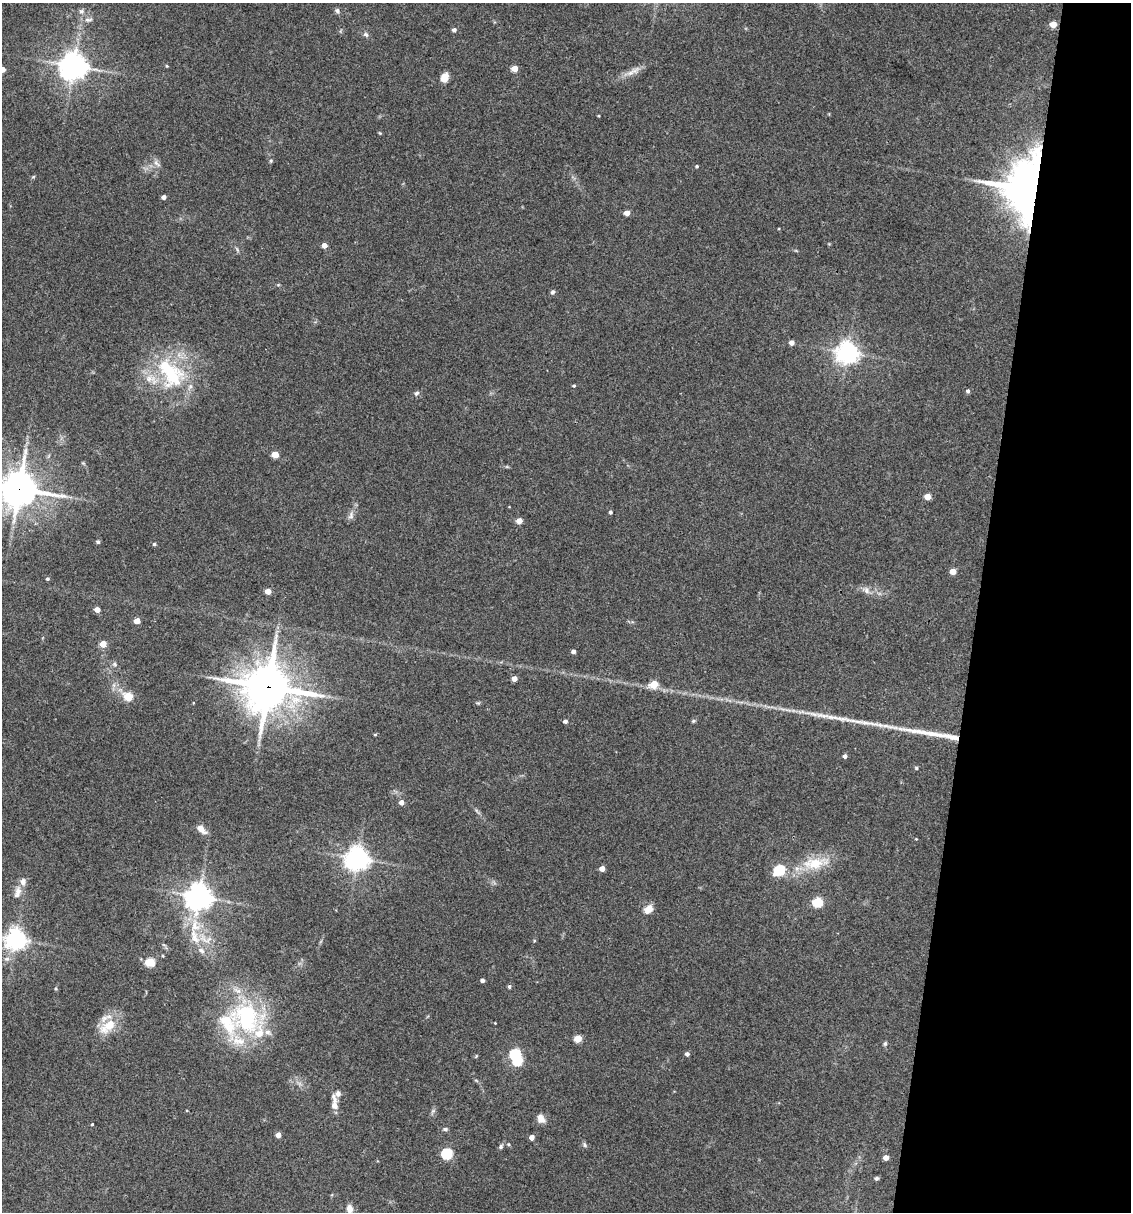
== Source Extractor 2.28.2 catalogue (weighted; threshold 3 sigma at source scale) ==
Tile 8 of 4 x 4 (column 4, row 2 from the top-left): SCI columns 3621-4749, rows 2423-3632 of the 4864 x 4846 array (HDU 1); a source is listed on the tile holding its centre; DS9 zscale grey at full resolution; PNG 1133 x 1214 px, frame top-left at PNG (2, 3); no overlay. Shown black and unused: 14% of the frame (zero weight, under 3 of 4 exposures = <1% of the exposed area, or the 3 px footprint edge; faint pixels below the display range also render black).
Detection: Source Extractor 2.28.2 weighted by HDU 2 'WHT'; one run over the whole footprint, this tile lists its part. Background 0.127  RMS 0.0075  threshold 0.0338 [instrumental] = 3 sigma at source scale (4.5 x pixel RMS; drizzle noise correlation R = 1.50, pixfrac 1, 0.05/0.05 arcsec/px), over >= 5 px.
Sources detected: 104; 1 inside a brighter object's white glare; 1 long thin detection or spike segment (spike, bleed or trail) — not listed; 10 inside a brighter listed object's ellipse — not listed separately; the other 92 listed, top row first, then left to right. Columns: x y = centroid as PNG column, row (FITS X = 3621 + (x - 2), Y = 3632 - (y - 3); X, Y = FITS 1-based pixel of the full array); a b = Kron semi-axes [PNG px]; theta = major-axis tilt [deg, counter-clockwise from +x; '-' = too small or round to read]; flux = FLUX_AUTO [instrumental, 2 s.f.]
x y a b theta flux
337 10 7 5 -89 1.7
81 11 7 6 - 1.8
88 20 13 5 5 2.7
1053 24 5 4 - 12
454 30 5 5 - 2.2
366 34 7 5 -36 1.9
73 66 9 9 - 780
167 66 4 4 - 0.71
2 69 4 4 - 6.3
514 69 4 4 - 11
633 72 24 7 27 6.9
444 77 9 7 70 7
380 133 5 4 - 0.7
271 161 5 4 - 1
157 163 13 5 -44 2.8
697 166 4 3 - 0.81
1023 188 59 41 84 300
164 197 4 4 - 3.5
627 213 4 4 - 6
324 245 4 4 - 5.3
552 292 6 5 - 1.8
791 342 4 4 - 4.1
848 353 7 7 - 560
171 373 51 30 -52 65
574 386 4 3 - 0.88
968 391 5 4 - 2
416 393 6 5 - 1.8
275 455 5 4 - 14
83 463 6 4 -18 0.88
19 489 12 11 - 1700
928 497 5 4 - 11
610 512 4 4 - 1.4
351 515 11 7 76 3.1
519 521 4 4 - 7.7
98 542 5 4 - 1.3
154 544 4 4 - 1.2
953 571 4 4 - 9.3
47 579 4 4 - 1.2
866 590 10 7 -61 3.5
268 591 4 4 - 8.2
97 610 4 4 - 6.3
137 621 4 4 - 9.8
103 644 5 4 - 12
573 651 4 4 - 2.6
115 664 7 6 - 1.8
514 679 4 4 - 6.2
654 684 5 5 - 19
268 687 17 15 -2 2600
128 696 5 5 - 28
565 721 4 4 - 2.2
693 721 6 4 45 1
375 734 5 3 - 0.76
947 736 47 7 -10 14
845 756 4 4 - 2.6
916 768 5 4 - 1.1
401 802 5 4 - 4.5
201 829 13 7 -41 5.9
357 858 7 7 - 670
814 863 35 16 7 25
602 869 4 4 - 5.6
779 870 6 5 - 65
18 891 12 9 54 5.4
199 897 9 8 - 780
817 902 5 5 - 48
648 909 12 9 44 6.1
195 925 21 12 -77 18
16 939 7 7 - 500
201 950 10 7 -33 3.7
150 962 5 5 - 35
482 980 4 4 - 2.5
509 986 4 4 - 1.6
246 1018 45 36 -62 94
495 1023 2 2 - 0.47
109 1025 20 14 39 16
578 1039 5 5 - 17
885 1044 6 4 64 1.2
515 1054 6 5 - 65
687 1054 4 4 - 2.4
338 1094 12 6 30 3.1
334 1105 10 8 -81 4.9
541 1119 12 9 -53 4.9
92 1124 3 3 - 0.64
445 1129 5 4 - 1.8
278 1135 4 4 - 6.1
532 1137 4 4 - 4.2
509 1144 5 4 - 1
585 1145 7 5 -62 1.5
501 1147 7 5 61 1.5
447 1154 5 5 - 66
886 1158 4 4 - 5.5
876 1178 4 4 - 1.8
349 1209 10 7 -81 5.5
Overlapping masked pixels (flux is a lower limit): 4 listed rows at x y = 1023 188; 19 489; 268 687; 947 736
Isophote crosses this tile's border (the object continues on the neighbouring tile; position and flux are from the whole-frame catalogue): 3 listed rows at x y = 2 69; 19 489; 349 1209